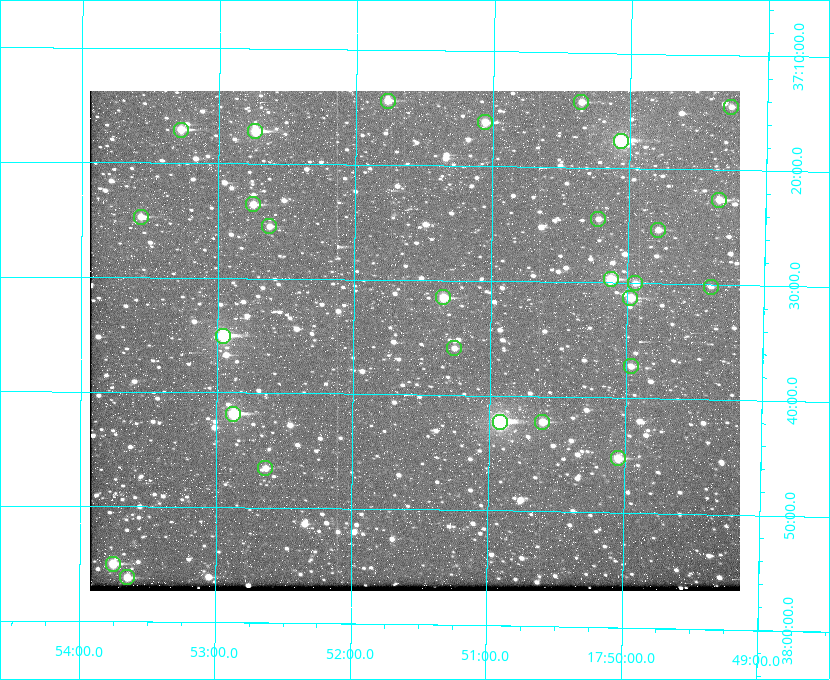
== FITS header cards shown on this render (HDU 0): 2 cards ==
NAXIS1  =                  650 / Width of table row in bytes
NAXIS2  =                  500 / Number of rows in table

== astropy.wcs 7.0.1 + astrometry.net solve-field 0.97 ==
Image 650 x 500 px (HDU 0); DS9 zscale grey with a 90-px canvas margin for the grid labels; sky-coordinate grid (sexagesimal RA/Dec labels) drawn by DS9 from the SOLVED WCS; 28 Tycho-2 reference stars matched to detected sources circled (green)
Header WCS: none
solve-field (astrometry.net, Tycho-2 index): SOLVED blind (the file carries no WCS)
Solved WCS: RA---TAN-SIP/DEC--TAN-SIP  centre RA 17:51:33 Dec +37:35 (267.89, +37.59 deg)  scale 5.23 arcsec/px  FOV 56.6' x 43.6'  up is +179 deg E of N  parity flipped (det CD > 0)
(file carries no celestial WCS; the grid is the blind solution)
Tycho-2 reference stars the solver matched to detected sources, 28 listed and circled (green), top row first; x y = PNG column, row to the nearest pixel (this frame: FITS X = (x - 90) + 1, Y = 500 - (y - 91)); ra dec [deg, ICRS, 3 dp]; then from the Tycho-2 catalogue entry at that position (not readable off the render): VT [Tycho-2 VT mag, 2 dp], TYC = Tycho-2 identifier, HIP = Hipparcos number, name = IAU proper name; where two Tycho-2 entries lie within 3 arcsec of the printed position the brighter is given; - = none
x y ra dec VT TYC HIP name
388 101 267.943 +37.240 10.39 2620-505-1 - -
581 102 267.589 +37.238 11.09 2619-212-1 - -
731 107 267.316 +37.242 12.03 2619-611-1 - -
485 122 267.764 +37.270 10.17 2620-784-1 - -
181 130 268.319 +37.285 9.88 2620-536-1 - -
255 131 268.183 +37.286 8.98 2620-786-1 87506 -
621 141 267.517 +37.293 8.96 2619-379-1 - -
719 200 267.335 +37.377 10.60 2619-634-1 - -
253 204 268.186 +37.393 10.44 2620-175-1 - -
141 217 268.392 +37.412 10.60 2620-800-1 - -
598 219 267.555 +37.408 11.50 2619-358-1 - -
269 226 268.156 +37.424 11.25 2620-712-1 - -
658 230 267.445 +37.422 11.17 2619-451-1 - -
611 279 267.531 +37.495 10.07 2619-274-1 - -
635 283 267.485 +37.500 11.33 2619-40-1 - -
711 287 267.347 +37.503 12.15 3088-638-1 - -
443 297 267.836 +37.525 9.96 3089-889-1 - -
630 298 267.494 +37.522 10.35 3088-270-1 - -
223 336 268.239 +37.584 8.64 3089-755-1 - -
454 348 267.815 +37.598 11.54 3089-1081-1 - -
631 366 267.491 +37.621 11.40 3088-1284-1 - -
233 414 268.219 +37.697 8.93 3089-671-1 - -
500 422 267.730 +37.705 8.13 3089-1203-1 87349 -
542 422 267.652 +37.703 11.04 3089-693-1 - -
618 458 267.512 +37.755 10.10 3089-2332-1 - -
265 468 268.159 +37.775 11.22 3089-2245-1 - -
113 564 268.439 +37.916 9.61 3089-2268-1 - -
127 577 268.412 +37.936 10.36 3089-2031-1 - -